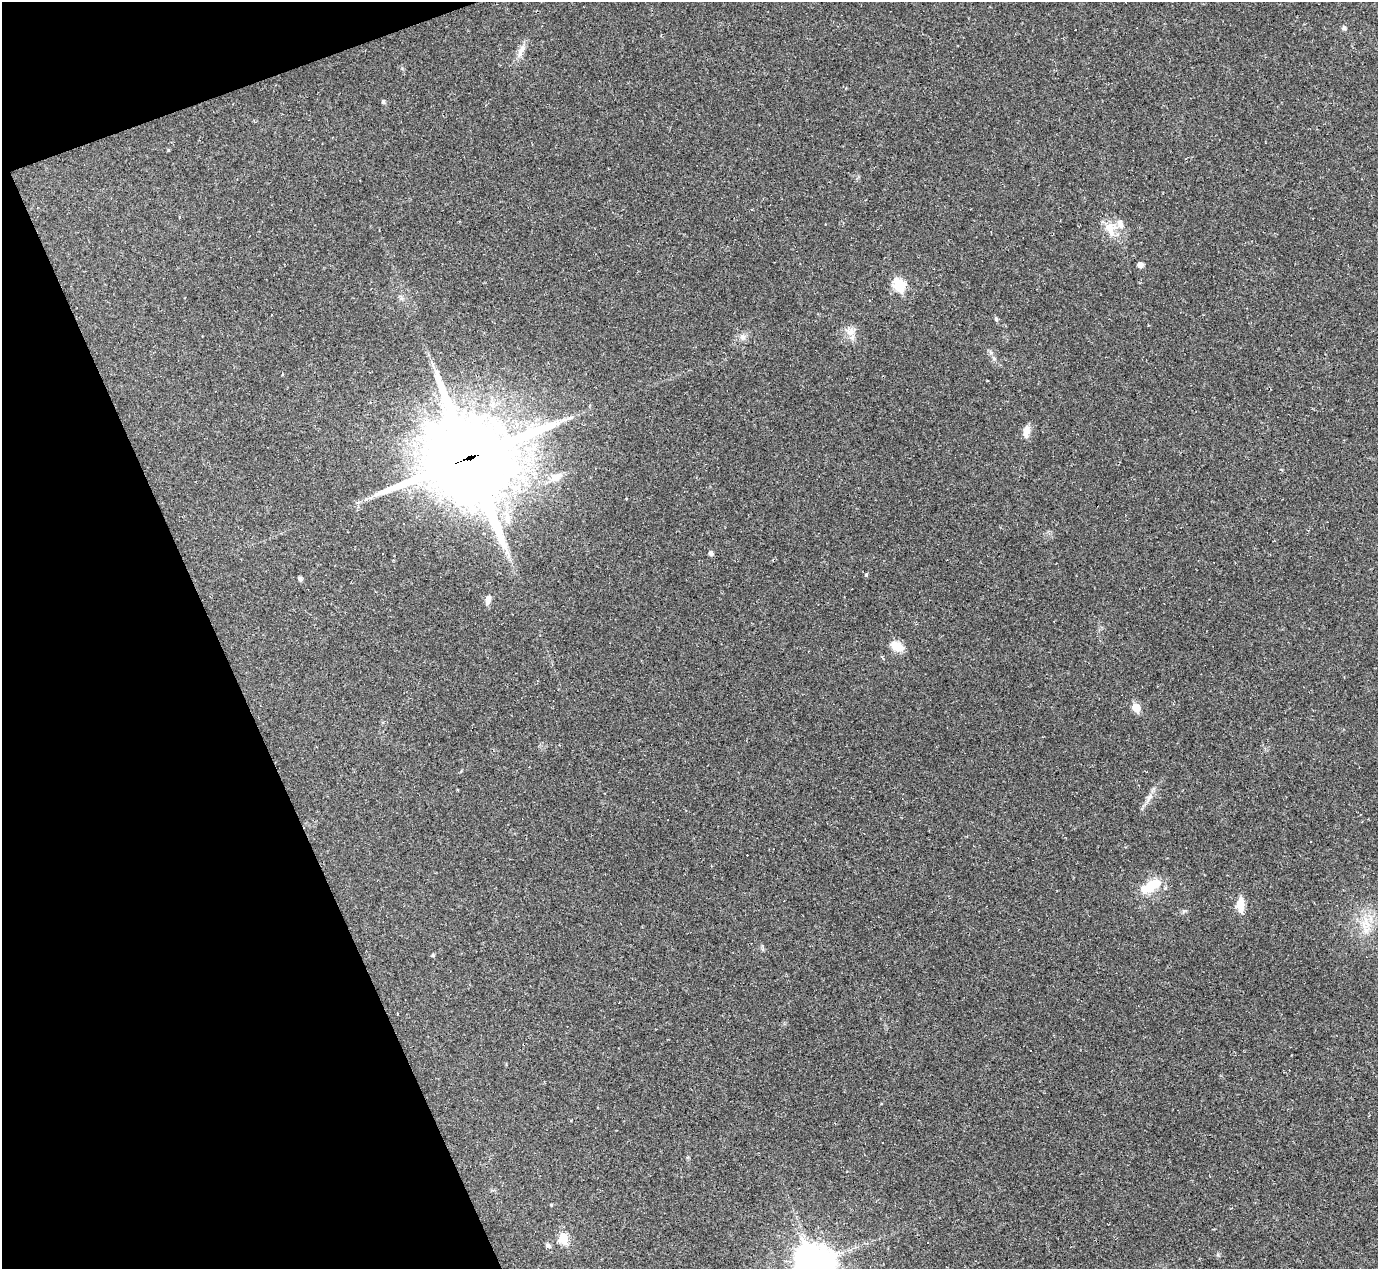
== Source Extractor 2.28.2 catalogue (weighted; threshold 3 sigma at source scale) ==
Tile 5 of 4 x 4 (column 1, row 2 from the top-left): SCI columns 2-1377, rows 2809-4075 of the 5525 x 5503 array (HDU 1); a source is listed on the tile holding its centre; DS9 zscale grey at full resolution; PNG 1380 x 1271 px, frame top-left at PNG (2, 2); no overlay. Shown black and unused: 18% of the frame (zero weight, under 2 of 3 exposures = <1% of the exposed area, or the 3 px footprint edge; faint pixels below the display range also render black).
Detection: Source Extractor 2.28.2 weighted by HDU 2 'WHT'; one run over the whole footprint, this tile lists its part. Background 0.0926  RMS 0.0057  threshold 0.0255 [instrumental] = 3 sigma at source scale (4.5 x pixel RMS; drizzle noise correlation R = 1.50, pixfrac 1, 0.05/0.05 arcsec/px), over >= 5 px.
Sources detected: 40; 8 cosmic-ray / hot-pixel residue — not listed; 2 inside a brighter listed object's ellipse — not listed separately; the other 30 listed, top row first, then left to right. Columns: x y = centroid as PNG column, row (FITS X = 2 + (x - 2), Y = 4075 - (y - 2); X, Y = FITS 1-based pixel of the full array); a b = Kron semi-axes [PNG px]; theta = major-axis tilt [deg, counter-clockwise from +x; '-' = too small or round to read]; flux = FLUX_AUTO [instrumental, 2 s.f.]
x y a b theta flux
1344 28 5 5 - 1
1075 30 2 2 - 0.41
521 51 22 7 65 4.4
383 102 5 5 - 1
1111 228 21 16 -81 9.7
1140 265 5 5 - 3.4
899 285 7 6 - 40
272 315 2 2 - 0.31
996 319 7 4 -47 0.86
850 332 12 10 44 4.7
743 337 9 7 -43 2.3
1026 431 14 8 80 4.6
470 458 37 34 -59 5200
556 477 18 11 27 6.1
711 553 5 4 - 2.1
866 575 4 3 - 0.9
300 579 5 4 - 1.6
488 599 13 7 73 3
897 646 12 9 -28 9
1136 707 5 5 - 14
1149 797 13 6 56 3.2
1151 886 28 12 31 14
1240 904 15 7 -90 8.6
1366 923 20 14 3 11
433 955 4 4 - 0.84
551 1205 3 3 - 0.45
563 1238 6 5 - 21
928 1242 3 3 - 1.7
548 1246 6 5 - 1.6
815 1264 15 12 -66 1100
Overlapping masked pixels (flux is a lower limit): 1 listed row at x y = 470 458
Isophote crosses this tile's border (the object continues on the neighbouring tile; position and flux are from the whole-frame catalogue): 1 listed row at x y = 815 1264
Unlisted compact peaks at least as high as the median listed source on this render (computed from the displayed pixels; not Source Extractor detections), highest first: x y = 1218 1255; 168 150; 991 353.